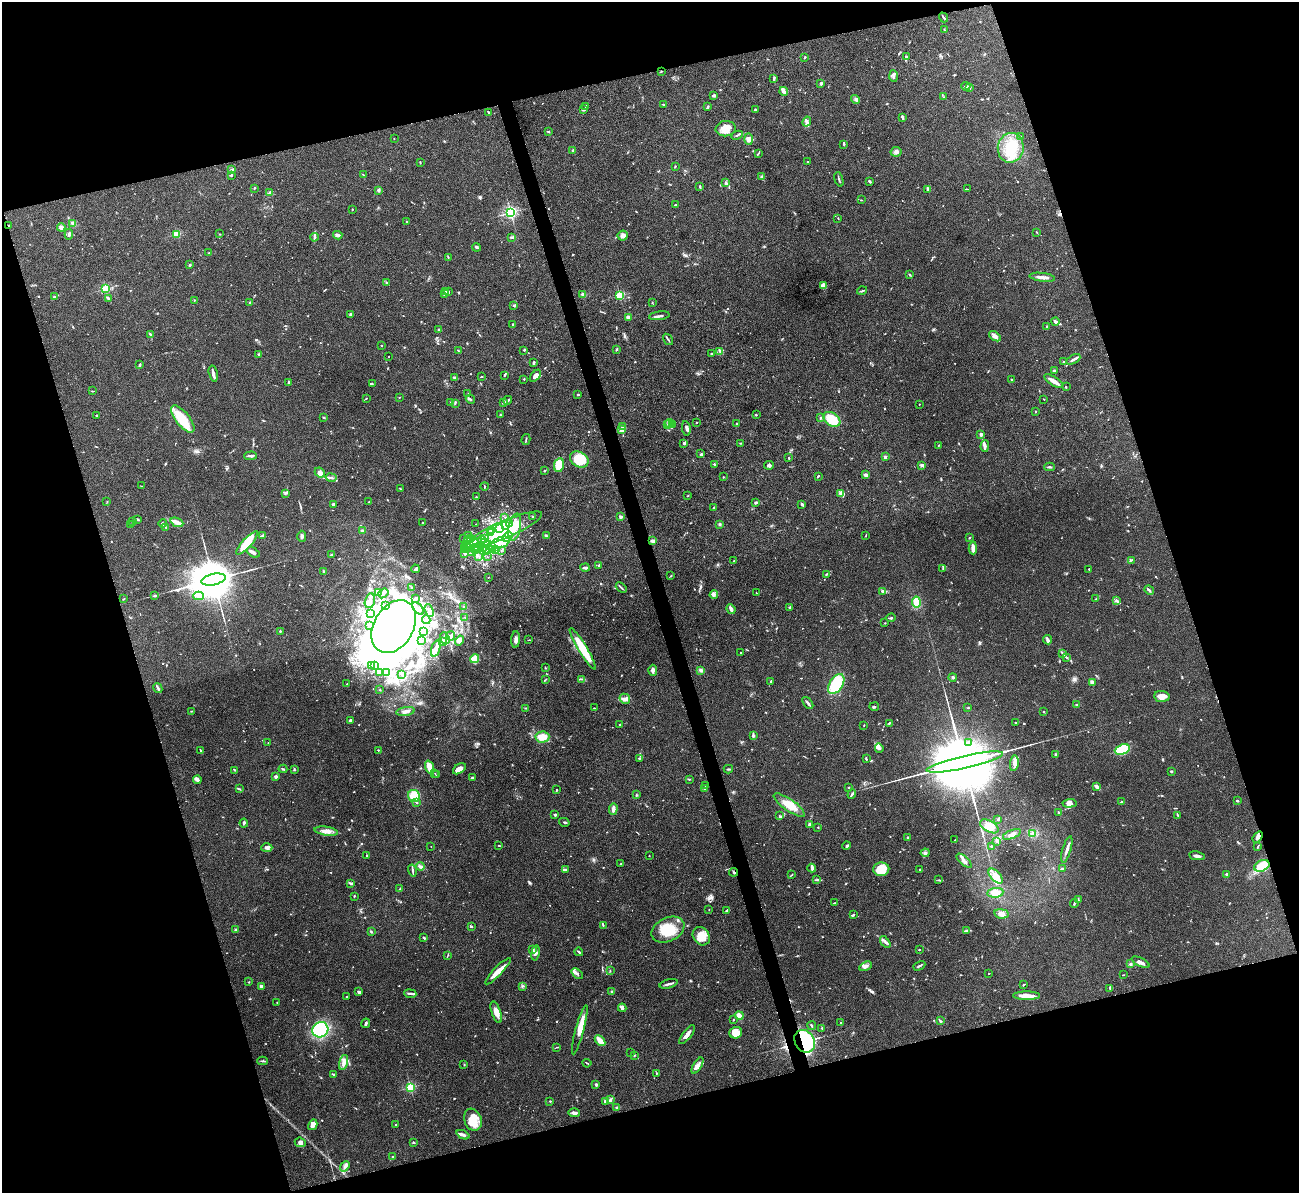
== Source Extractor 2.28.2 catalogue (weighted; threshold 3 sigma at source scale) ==
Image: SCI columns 2-5187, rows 147-4907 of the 5190 x 5175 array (HDU 1 of 3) = the unmasked area's bounding box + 8 px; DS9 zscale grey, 4 x 4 block average (1 PNG px = mean of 4 x 4 image px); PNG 1301 x 1195 px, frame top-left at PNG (2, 2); each listed source drawn as its Kron ellipse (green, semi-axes under 4 px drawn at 4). Shown black and unused: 34% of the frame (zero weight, under 3 of 4 exposures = <1% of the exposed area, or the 3 px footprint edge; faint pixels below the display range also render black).
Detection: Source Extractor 2.28.2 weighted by HDU 2 'WHT'. Background 0.0751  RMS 0.0058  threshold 0.026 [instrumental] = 3 sigma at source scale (4.5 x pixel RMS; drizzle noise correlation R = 1.50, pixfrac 1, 0.05/0.05 arcsec/px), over >= 5 px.
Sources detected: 1080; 7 too faint to see at this stretch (4 x 4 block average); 41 inside a brighter object's white glare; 2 cosmic-ray / hot-pixel residue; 3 long thin detections or spike segments (spike, bleed or trail) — neither listed nor drawn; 45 coinciding with a brighter row at this scale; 87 inside a brighter listed object's ellipse — not listed separately; of the other 895, all 500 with FLUX_AUTO >= 1.85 (the completeness limit of this list) listed and drawn (395 fainter detections not listed), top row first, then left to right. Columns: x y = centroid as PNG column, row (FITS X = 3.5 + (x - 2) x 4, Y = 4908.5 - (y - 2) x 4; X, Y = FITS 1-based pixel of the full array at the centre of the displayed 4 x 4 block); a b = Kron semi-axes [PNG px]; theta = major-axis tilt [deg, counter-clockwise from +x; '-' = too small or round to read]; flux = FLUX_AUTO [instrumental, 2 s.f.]
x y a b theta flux
944 17 5 2 - 4.5
944 30 2 2 - 2.2
805 57 3 2 - 2.6
906 57 4 2 - 3.9
661 72 2 2 - 2
893 76 6 2 -87 9.8
774 78 4 2 - 5.7
821 83 4 2 - 6.1
966 86 4 2 - 4.8
970 88 2 2 - 3.2
784 91 4 2 - 17
714 96 4 2 - 6.6
944 97 2 2 - 2
855 99 5 3 - 6
663 105 3 2 - 2.4
586 106 2 2 - 4.3
708 107 3 2 - 4.3
583 110 3 2 - 4.7
755 110 3 2 - 5.1
489 112 3 2 - 6.1
902 117 4 2 - 7.3
807 122 5 3 - 10
726 129 10 7 5 48
548 132 3 2 - 2.5
737 135 6 2 27 5
1021 137 2 2 - 2.7
394 139 2 2 - 2.4
748 139 5 4 - 20
844 144 3 2 - 3.2
1011 148 15 13 80 110
573 151 3 3 - 4.7
896 152 5 4 - 12
758 154 3 2 - 4
420 162 2 2 - 2.9
808 162 2 2 - 2.1
675 166 2 2 - 2.6
232 170 3 2 - 2.3
363 175 3 2 - 1.9
232 176 3 2 - 2
761 177 3 2 - 3.1
839 179 7 2 -72 5.3
869 181 3 2 - 8.3
726 183 3 2 - 9.4
700 187 3 2 - 3.9
254 188 3 2 - 2.1
967 189 2 2 - 2
379 190 3 3 - 4.4
927 190 3 3 - 3.8
269 192 3 2 - 3.3
861 200 2 2 - 2.3
675 205 2 2 - 5.5
352 209 2 2 - 2.3
510 212 2 2 - 730
838 218 2 2 - 2.4
407 222 2 2 - 3.6
73 223 3 3 - 10
9 226 3 2 - 3.9
61 227 4 4 - 12
1037 232 3 2 - 1.9
69 234 5 2 - 6.2
177 234 2 2 - 180
220 234 2 2 - 1.9
338 235 4 2 - 13
623 236 5 5 - 14
314 237 4 3 - 5.9
512 237 3 2 - 3.6
476 247 4 2 - 6.3
209 252 2 2 - 2.3
448 257 2 2 - 2.8
190 265 2 2 - 5.5
910 275 2 2 - 5
1042 277 13 2 -7 23
386 283 3 2 - 2.6
823 286 2 2 - 190
106 288 2 2 - 290
448 291 3 3 - 5.3
862 291 5 2 - 4.2
445 292 3 2 - 11
444 294 3 2 - 6.1
583 295 2 2 - 89
620 295 2 2 - 320
54 297 2 2 - 21
108 298 3 3 - 5.4
194 300 2 2 - 6
652 302 2 2 - 1.9
250 303 2 2 - 6.9
514 305 3 3 - 5.1
350 314 3 3 - 5.6
659 316 10 2 6 8.6
628 317 2 2 - 63
1055 322 4 2 - 10
512 324 2 2 - 3.7
1047 327 4 2 - 2.9
438 329 2 2 - 2.1
150 334 3 2 - 4.5
995 336 6 4 -32 12
668 339 6 2 -56 5.5
381 346 2 2 - 2.1
616 349 3 2 - 3.9
523 350 3 2 - 2.8
459 351 4 2 - 2.8
720 351 4 2 - 5.6
711 353 3 2 - 2.5
259 355 3 2 - 3.4
389 356 2 2 - 4.1
1073 359 8 2 28 9
1064 362 2 2 - 2.3
533 363 3 2 - 5.8
140 364 3 2 - 4.3
1054 371 2 2 - 15
213 374 8 2 -78 16
504 376 2 2 - 2.3
535 376 7 4 48 18
454 377 2 2 - 6.7
481 377 3 2 - 2.3
524 379 2 2 - 3
1012 379 3 2 - 3.5
1054 381 10 3 -33 24
289 383 3 2 - 4.6
372 384 2 2 - 2.7
1066 387 2 2 - 2.6
92 391 3 2 - 2.2
468 394 3 2 - 2.5
578 394 2 2 - 3.5
399 397 2 2 - 2.9
366 398 2 2 - 2.2
470 399 5 2 - 4.3
1044 399 2 2 - 2.3
508 400 4 2 - 5.4
450 402 3 2 - 2.5
455 403 2 2 - 2.5
503 403 3 2 - 2.3
919 404 2 2 - 2.2
1035 411 2 2 - 5.6
96 415 3 2 - 2.3
500 415 2 2 - 3.2
756 415 2 2 - 3
324 417 2 2 - 3.6
821 418 3 2 - 2.9
183 419 16 7 -51 100
832 419 9 6 -35 100
696 422 2 2 - 6.6
736 423 2 2 - 1.9
668 424 2 2 - 1.9
670 424 4 2 - 6.1
672 424 2 2 - 2.9
622 426 2 2 - 4.4
686 428 7 3 -79 9.1
622 430 2 2 - 130
981 434 3 2 - 12
526 439 6 2 73 3.7
684 443 2 2 - 6.8
741 443 3 2 - 3.1
938 445 2 2 - 2
985 446 6 3 88 8.9
701 454 3 2 - 4.2
251 456 6 2 1 7.5
885 457 2 2 - 34
789 458 3 2 - 3.7
579 460 10 7 -31 100
714 464 3 2 - 4
559 465 7 5 78 51
769 465 5 3 - 7.3
922 466 3 2 - 4.2
1049 467 5 2 - 5.4
544 471 2 2 - 2.9
320 472 5 3 - 11
866 475 3 3 - 13
818 476 3 2 - 5.5
331 477 5 2 - 5.4
723 477 2 2 - 2.2
141 486 3 2 - 1.9
484 486 4 2 - 2.4
400 489 3 2 - 2.3
285 493 4 2 - 4.3
840 493 3 3 - 5.8
688 496 2 2 - 2.2
476 497 2 2 - 8.7
107 501 2 2 - 2.4
369 502 2 2 - 3.5
756 503 3 2 - 5.8
333 504 3 2 - 4.1
802 504 4 2 - 4.8
713 508 2 2 - 2.7
532 516 2 2 - 2.2
505 517 2 2 - 2.3
621 517 3 2 - 8.5
138 519 4 2 - 3.6
133 522 3 2 - 13
177 522 7 3 -24 28
163 523 4 3 - 6.5
422 523 2 2 - 5.8
130 524 2 2 - 2.2
476 524 2 2 - 2.3
509 524 2 2 - 2.3
720 524 3 2 - 4.6
506 525 4 3 - 9
165 527 3 2 - 2.9
515 527 14 6 78 44
499 529 3 2 - 4.7
492 530 3 2 - 3.5
504 530 41 8 23 160
362 531 2 2 - 10
490 532 3 2 - 5.4
263 535 3 2 - 6.8
866 535 3 2 - 1.9
302 536 6 2 -87 9
469 536 2 2 - 3.3
546 536 2 2 - 2.5
508 537 5 3 - 13
464 538 2 2 - 3
969 538 3 2 - 2.4
470 539 3 2 - 3.3
485 539 4 2 - 5.2
467 540 3 2 - 10
481 540 4 2 - 5.1
653 541 2 2 - 67
247 543 15 4 47 95
480 543 11 3 -1 20
500 543 9 5 20 37
466 545 2 2 - 5.7
471 546 10 4 42 33
491 546 2 2 - 3.3
464 547 3 2 - 6.4
475 548 2 2 - 5.7
478 548 3 3 - 8
973 548 6 3 -87 23
483 549 2 2 - 3.1
475 550 3 2 - 3.8
487 550 3 2 - 4.7
492 550 2 2 - 4
496 550 3 2 - 2.8
501 550 3 2 - 1.9
253 552 7 2 -33 17
465 553 2 2 - 7.5
472 553 4 3 - 7
331 555 3 2 - 2.3
479 556 2 2 - 2.2
487 557 2 2 - 2.9
1131 560 4 2 - 3
734 561 3 2 - 1.9
599 565 2 2 - 6.5
585 567 5 2 - 7
943 568 2 2 - 2.2
416 569 4 2 - 7.4
1089 569 2 2 - 7.5
324 571 2 2 - 5.7
826 574 3 2 - 3.5
671 576 2 2 - 2.1
488 577 2 2 - 2.9
213 580 12 5 12 30000
412 588 2 2 - 3.6
621 588 6 2 -42 4.7
1149 590 5 2 - 7.5
883 591 3 3 - 6.2
379 592 3 2 - 4.5
383 593 5 2 - 5.3
756 593 3 2 - 1.9
714 595 4 3 - 6.4
155 596 3 2 - 4.7
198 596 5 3 - 8.9
415 598 2 2 - 5.7
124 599 2 2 - 1.9
1095 599 3 2 - 2.1
370 601 7 5 76 15
1117 601 4 2 - 6.2
916 602 5 3 - 47
385 605 2 2 - 9
464 607 2 2 - 15
418 608 7 3 -48 11
790 608 3 2 - 6.2
731 609 5 2 - 17
429 610 7 2 -70 9.3
371 613 2 2 - 3.2
465 617 2 2 - 1.9
891 618 4 2 - 3.8
426 620 4 2 - 3.9
885 623 2 2 - 1.9
369 626 2 2 - 12
394 627 28 20 60 6600
280 631 2 2 - 10
424 631 3 2 - 4.7
451 636 5 2 - 5.8
445 638 6 4 -70 12
459 640 5 4 - 30
516 640 8 3 86 15
529 640 3 2 - 2.4
1048 640 4 4 - 7.9
422 641 2 2 - 2.5
442 641 2 2 - 2.1
436 648 9 3 73 18
583 649 24 4 -59 110
741 653 2 2 - 2.3
1063 653 2 2 - 2.5
1067 657 3 2 - 2.9
475 659 5 3 - 71
371 666 2 2 - 2.3
374 666 3 2 - 4.7
545 668 2 2 - 1.9
653 670 5 2 - 16
701 670 3 2 - 4.7
379 672 2 2 - 12
387 672 2 2 - 5.1
402 675 3 2 - 4.5
953 677 4 2 - 3.9
546 679 3 2 - 2
582 679 3 2 - 2.7
771 681 3 2 - 2.3
1092 682 4 3 - 7.5
347 684 2 2 - 2.8
836 684 11 6 57 140
158 688 5 2 - 6.8
380 690 2 2 - 1.9
1162 696 8 5 -5 27
625 699 5 5 - 14
808 703 7 2 -50 11
1077 705 3 2 - 3.1
874 707 4 2 - 5.4
525 708 3 2 - 1.9
594 708 2 2 - 2.2
968 708 3 2 - 2.7
191 711 3 2 - 2.1
406 711 9 3 10 15
1044 712 2 2 - 2.2
350 720 3 3 - 5.6
1015 722 3 2 - 1.9
889 723 3 2 - 3.3
620 725 2 2 - 6.2
864 725 2 2 - 2
753 735 4 3 - 5.4
542 737 7 5 4 36
268 743 2 2 - 2.2
969 743 3 2 - 2.7
879 748 5 3 - 8.5
1122 749 8 5 20 120
200 750 3 2 - 3.1
378 750 2 2 - 2
1055 755 2 2 - 5.9
639 758 4 2 - 2.1
866 759 4 2 - 4
965 762 39 6 13 110000
1014 763 8 4 82 12
429 767 6 2 -71 89
283 769 4 2 - 4.4
294 769 3 2 - 3
459 769 7 4 34 22
728 769 5 2 - 3.4
235 770 3 2 - 2.7
1171 771 2 2 - 5.4
435 774 2 2 - 2
437 775 2 2 - 1.9
276 777 2 2 - 34
473 778 3 2 - 12
689 779 2 2 - 2.3
197 780 4 3 - 10
705 786 2 2 - 3
1096 786 4 3 - 11
848 787 2 2 - 2.3
704 788 2 2 - 9.4
240 789 3 2 - 2
557 790 2 2 - 2
852 794 5 2 - 4.8
637 795 2 2 - 1.9
414 796 6 6 - 54
1237 801 2 2 - 5.3
417 802 2 2 - 2.7
1121 802 3 2 - 2.4
1070 803 7 3 4 15
789 805 18 6 -35 57
613 809 6 3 87 15
1058 812 3 2 - 3.5
555 815 2 2 - 26
779 816 2 2 - 2.2
1178 816 3 2 - 2.5
998 820 3 2 - 3
564 822 5 2 - 3.6
244 823 4 3 - 6.1
809 824 2 2 - 9.2
989 826 10 5 -30 42
818 827 2 2 - 2.8
326 831 12 4 -9 25
1012 834 9 3 21 17
1033 834 4 3 - 7.1
1258 837 6 2 53 9.3
908 838 3 2 - 3.9
955 840 2 2 - 2.1
997 841 4 2 - 5.3
499 845 2 2 - 1.8
431 846 2 2 - 2.4
847 846 4 2 - 4.3
992 847 3 2 - 3
1258 847 3 2 - 2.4
267 848 5 4 - 12
1067 849 14 2 74 15
925 853 4 3 - 8.5
649 855 2 2 - 2.1
367 856 4 2 - 2.3
1197 856 8 2 -9 13
964 861 9 2 -41 10
621 864 3 2 - 2.5
420 866 4 2 - 4.3
1262 866 8 5 25 120
812 868 4 3 - 7.5
881 869 8 6 3 83
920 869 2 2 - 11
1062 869 3 2 - 5.1
412 870 6 2 -77 6.4
565 870 2 2 - 14
734 872 4 2 - 3.7
1227 874 2 2 - 34
791 875 3 2 - 1.9
996 876 9 5 -47 26
817 880 3 2 - 3.9
938 880 2 2 - 2.6
350 883 3 2 - 4
400 889 3 2 - 2.8
995 893 8 4 8 27
354 896 3 2 - 2.9
1078 899 4 2 - 1.9
835 903 3 2 - 3.4
1074 903 4 2 - 5.2
709 909 2 2 - 1.9
726 910 2 2 - 2.1
854 914 2 2 - 2.3
1001 914 7 4 -10 16
603 925 3 2 - 3.2
471 926 3 2 - 4.4
236 930 2 2 - 11
668 930 17 12 25 90
967 931 3 2 - 3.3
371 932 2 2 - 3.6
701 936 10 8 -54 46
424 938 3 2 - 4.4
885 942 7 2 -53 8.4
532 949 3 2 - 3.8
919 950 2 2 - 2.6
579 952 4 2 - 6.2
535 953 7 4 80 16
448 955 3 2 - 2.4
1140 962 10 3 -25 14
1131 964 3 2 - 4
866 966 7 3 25 11
919 966 6 2 28 6.1
498 971 18 3 46 35
610 971 2 2 - 1.9
989 973 2 2 - 1.9
577 974 7 3 -39 7.6
1124 975 2 2 - 2.1
249 982 2 2 - 2.2
669 984 9 2 16 9.4
1024 985 3 2 - 2.9
261 986 2 2 - 8.1
522 986 4 2 - 4.1
1110 988 3 2 - 3
359 992 3 2 - 8.2
612 992 3 3 - 3.5
410 994 6 2 -6 7
1026 996 13 4 -1 30
347 997 3 2 - 2.9
277 1003 2 2 - 2.7
622 1008 4 3 - 5.8
496 1012 11 4 -72 25
739 1016 4 3 - 25
733 1020 2 2 - 2.2
940 1021 4 2 - 6.4
366 1023 5 2 - 6.5
841 1023 2 2 - 2.8
812 1026 4 2 - 4.5
822 1028 3 2 - 2.3
320 1030 8 7 - 310
580 1030 25 3 75 58
736 1033 6 5 - 44
687 1035 11 3 53 19
600 1041 6 2 -46 55
805 1041 12 9 -59 440
557 1047 2 2 - 2.2
630 1053 2 2 - 2.8
634 1055 3 2 - 3.5
263 1061 5 2 - 4.9
344 1062 8 4 74 16
587 1063 4 2 - 3.1
464 1065 3 2 - 2.2
697 1066 9 4 59 18
656 1073 3 2 - 1.9
333 1074 4 2 - 3.1
596 1085 3 2 - 6.9
410 1087 2 2 - 380
610 1100 4 3 - 6.6
550 1101 2 2 - 3.6
605 1101 2 2 - 18
616 1107 2 2 - 2.7
574 1113 6 3 -1 10
473 1120 11 8 -70 58
396 1124 3 2 - 2.1
313 1125 5 4 - 21
463 1135 7 3 -25 9.6
300 1142 5 4 - 9.7
413 1142 3 2 - 3.4
393 1157 3 2 - 3.3
345 1166 6 3 49 9.2
Overlapping masked pixels (flux is a lower limit): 3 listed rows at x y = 9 226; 734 872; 805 1041
Diffuse or blended objects may show on this block-average render without a row.